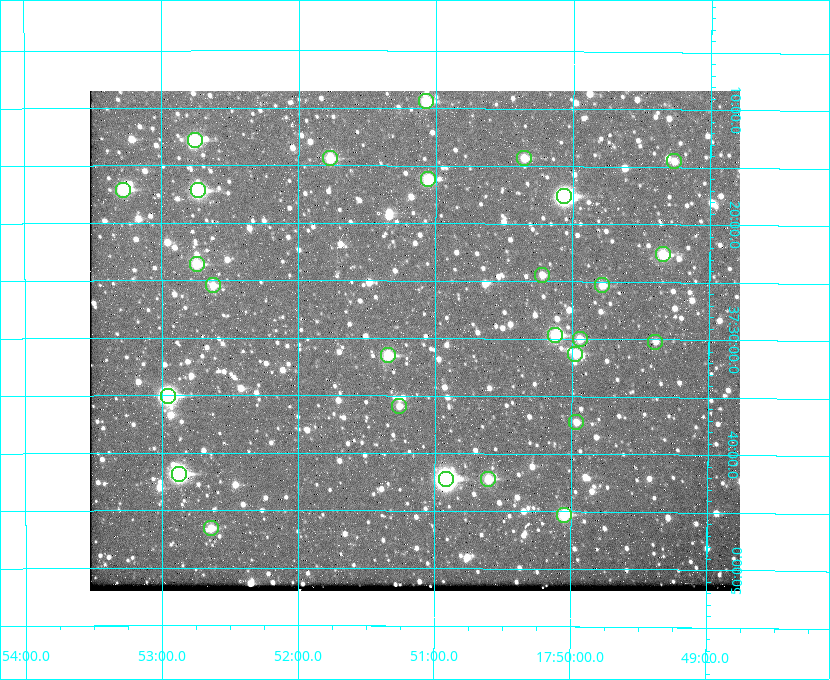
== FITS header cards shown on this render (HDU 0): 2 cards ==
NAXIS1  =                  650 / Width of table row in bytes
NAXIS2  =                  500 / Number of rows in table

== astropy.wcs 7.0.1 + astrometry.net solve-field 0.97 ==
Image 650 x 500 px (HDU 0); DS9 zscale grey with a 90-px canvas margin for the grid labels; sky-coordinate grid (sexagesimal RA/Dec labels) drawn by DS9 from the SOLVED WCS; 27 Tycho-2 reference stars matched to detected sources circled (green)
Header WCS: none
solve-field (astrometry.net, Tycho-2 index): SOLVED blind (the file carries no WCS)
Solved WCS: RA---TAN-SIP/DEC--TAN-SIP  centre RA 17:51:09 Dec +37:30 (267.79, +37.50 deg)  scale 5.22 arcsec/px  FOV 56.6' x 43.5'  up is +180 deg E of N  parity flipped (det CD > 0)
(file carries no celestial WCS; the grid is the blind solution)
Tycho-2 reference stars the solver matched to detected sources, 27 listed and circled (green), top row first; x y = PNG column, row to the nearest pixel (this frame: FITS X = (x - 90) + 1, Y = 500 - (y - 91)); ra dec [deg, ICRS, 3 dp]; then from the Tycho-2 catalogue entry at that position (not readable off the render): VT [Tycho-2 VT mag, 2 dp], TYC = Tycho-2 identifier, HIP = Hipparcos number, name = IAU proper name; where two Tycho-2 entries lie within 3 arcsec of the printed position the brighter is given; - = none
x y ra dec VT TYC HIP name
426 101 267.768 +37.157 9.98 2620-745-1 - -
195 140 268.189 +37.213 9.71 2620-542-1 - -
330 158 267.943 +37.240 10.39 2620-505-1 - -
524 158 267.589 +37.238 11.09 2619-212-1 - -
674 161 267.316 +37.242 12.03 2619-611-1 - -
428 179 267.764 +37.270 10.17 2620-784-1 - -
123 190 268.319 +37.285 9.88 2620-536-1 - -
198 190 268.183 +37.286 8.98 2620-786-1 87506 -
564 196 267.517 +37.293 8.96 2619-379-1 - -
663 254 267.335 +37.377 10.60 2619-634-1 - -
197 264 268.186 +37.393 10.44 2620-175-1 - -
542 275 267.555 +37.408 11.50 2619-358-1 - -
213 285 268.156 +37.424 11.25 2620-712-1 - -
602 285 267.445 +37.422 11.17 2619-451-1 - -
555 335 267.531 +37.495 10.07 2619-274-1 - -
580 339 267.485 +37.500 11.33 2619-40-1 - -
655 342 267.347 +37.503 12.15 3088-638-1 - -
575 354 267.494 +37.522 10.35 3088-270-1 - -
388 355 267.836 +37.525 9.96 3089-889-1 - -
168 396 268.239 +37.584 8.64 3089-755-1 - -
399 406 267.815 +37.598 11.54 3089-1081-1 - -
576 422 267.491 +37.621 11.40 3088-1284-1 - -
179 474 268.219 +37.697 8.93 3089-671-1 - -
446 479 267.730 +37.705 8.13 3089-1203-1 87349 -
488 479 267.652 +37.703 11.04 3089-693-1 - -
564 515 267.512 +37.755 10.10 3089-2332-1 - -
211 528 268.159 +37.775 11.22 3089-2245-1 - -